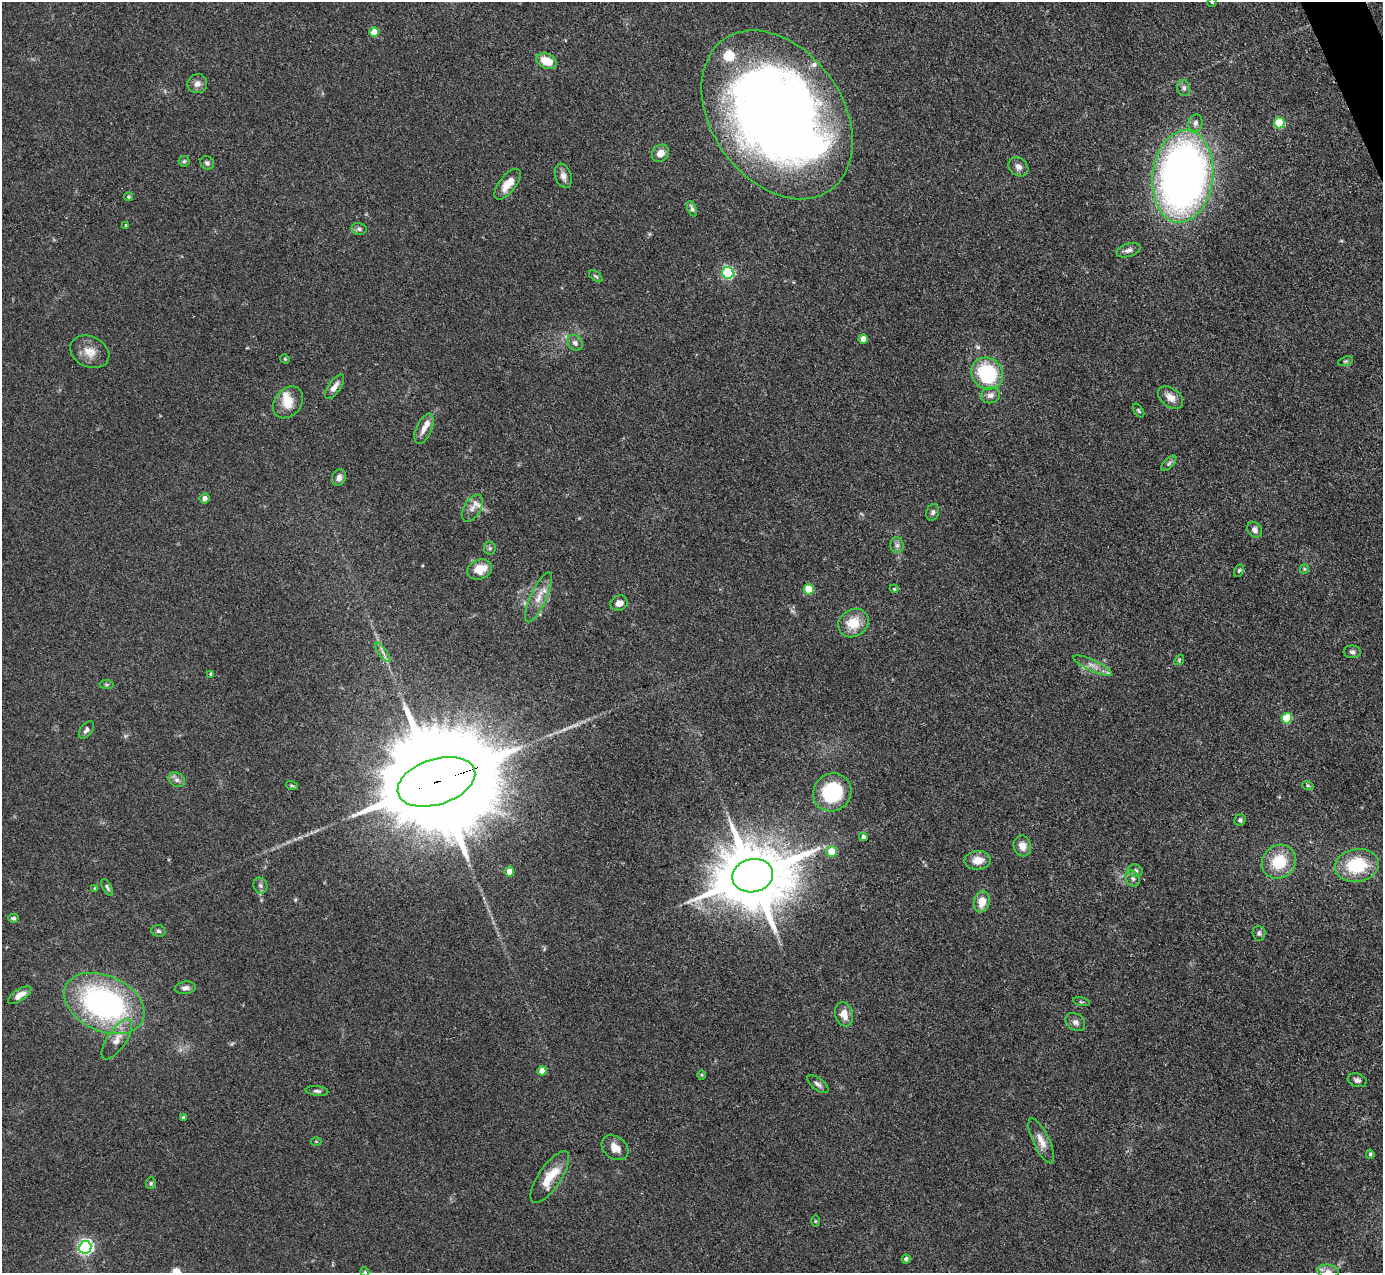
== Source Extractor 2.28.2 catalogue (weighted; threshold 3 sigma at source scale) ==
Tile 10 of 4 x 4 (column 2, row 3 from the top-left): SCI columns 1383-2763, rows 1551-2821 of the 5527 x 5514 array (HDU 1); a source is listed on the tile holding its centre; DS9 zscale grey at full resolution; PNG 1385 x 1275 px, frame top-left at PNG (2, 2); each listed source drawn as its Kron ellipse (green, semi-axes under 4 px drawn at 4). Shown black and unused: <1% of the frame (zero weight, under 3 of 4 exposures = <1% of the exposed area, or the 3 px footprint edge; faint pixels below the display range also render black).
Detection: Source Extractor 2.28.2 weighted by HDU 2 'WHT'; one run over the whole footprint, this tile lists its part. Background 0.0867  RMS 0.0058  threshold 0.0263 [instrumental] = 3 sigma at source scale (4.5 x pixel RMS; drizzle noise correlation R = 1.50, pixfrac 1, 0.05/0.05 arcsec/px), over >= 5 px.
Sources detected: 113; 1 too faint to see at this stretch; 1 long thin detection or spike segment (spike, bleed or trail) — neither listed nor drawn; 6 inside a brighter listed object's ellipse — not listed separately; the other 105 listed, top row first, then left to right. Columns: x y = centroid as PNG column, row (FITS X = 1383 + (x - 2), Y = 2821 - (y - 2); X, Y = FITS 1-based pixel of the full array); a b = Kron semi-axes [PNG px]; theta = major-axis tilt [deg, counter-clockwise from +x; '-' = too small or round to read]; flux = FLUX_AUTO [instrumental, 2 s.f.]
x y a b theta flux
1212 2 5 3 - 0.57
374 32 5 4 - 11
547 61 10 7 -25 11
197 84 10 9 - 3.5
1184 88 8 6 -79 1.9
777 115 92 65 -55 730
1195 123 8 7 - 2
1279 123 5 5 - 37
660 153 9 8 - 4.6
184 161 5 5 - 0.94
207 163 7 6 - 1.4
1018 167 11 8 -40 2.9
563 176 12 8 -71 3.7
1183 176 46 30 83 400
507 184 18 8 52 7.7
129 197 4 4 - 0.95
692 209 8 4 -68 1.4
126 226 4 3 - 1.2
359 229 7 6 - 1.5
1129 250 12 6 18 2.6
728 273 6 5 - 78
596 276 8 4 -37 1
863 339 4 4 - 6
575 343 8 7 - 2.3
90 352 20 15 -26 8.3
285 359 5 4 - 0.56
1345 361 7 4 19 1
987 373 17 15 -46 44
334 387 14 6 55 4
990 395 10 8 16 3.1
1170 397 14 9 -38 5.1
288 402 17 13 53 9
1139 411 7 4 -54 0.94
424 429 16 7 66 4.5
1169 463 10 5 45 1.3
339 478 8 6 71 2.3
204 498 5 5 - 3.1
472 508 15 8 58 4.2
933 512 8 6 71 1.6
1255 530 8 6 -52 2.4
897 545 8 6 -87 1.8
490 548 6 6 - 1.2
480 569 13 9 22 10
1304 569 5 4 - 0.63
1239 570 6 4 62 0.91
809 589 5 5 - 22
894 589 4 4 - 0.62
539 597 27 8 66 7.4
619 603 9 7 20 4.1
853 623 16 13 34 13
383 652 11 3 -55 1.5
1352 652 8 6 -4 1.8
1179 660 5 4 - 0.75
1093 666 21 5 -25 4.5
211 674 4 4 - 1.3
106 684 7 4 -7 0.85
1287 718 5 5 - 24
86 730 10 6 53 1.9
177 780 8 7 - 2.3
436 782 40 22 18 25000
292 786 6 4 -19 0.75
1308 786 5 3 - 0.65
832 792 20 18 45 43
1240 820 6 5 - 1.4
863 837 4 4 - 1.8
1022 846 10 8 -74 5
832 852 5 5 - 13
978 860 13 9 4 7.3
1279 862 18 16 43 20
1357 865 22 16 8 29
1135 871 7 6 - 1.9
509 872 5 4 - 7.6
753 876 20 16 12 5800
1133 879 8 6 -61 1.9
260 886 8 7 - 1.6
107 887 9 4 -61 1.2
95 888 4 3 - 0.55
982 902 11 8 79 7.8
13 918 5 4 - 1.3
158 931 7 6 - 1.4
1259 933 7 6 - 1.5
185 988 10 6 7 2.3
20 995 13 5 34 5.1
1081 1002 8 3 -13 0.75
104 1003 42 28 -24 140
844 1014 12 9 -74 5.7
1075 1022 10 8 -37 2.6
117 1039 23 9 56 7
542 1071 4 4 - 5.4
702 1075 5 3 - 0.53
1357 1080 9 6 -17 2.2
818 1084 12 6 -37 2
317 1091 11 5 -6 1.5
184 1118 4 3 - 1.7
316 1141 5 3 - 0.54
1041 1141 25 8 -65 6.5
615 1148 15 11 -38 6
1370 1154 4 4 - 1
550 1177 30 11 56 15
151 1183 6 5 - 0.96
815 1221 5 3 - 0.63
85 1247 6 6 - 160
906 1259 4 4 - 1.7
1328 1271 11 6 -7 2.5
365 1272 4 3 - 0.55
Overlapping masked pixels (flux is a lower limit): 3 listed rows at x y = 777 115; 436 782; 753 876
Isophote crosses this tile's border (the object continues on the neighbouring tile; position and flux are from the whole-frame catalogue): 1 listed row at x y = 365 1272